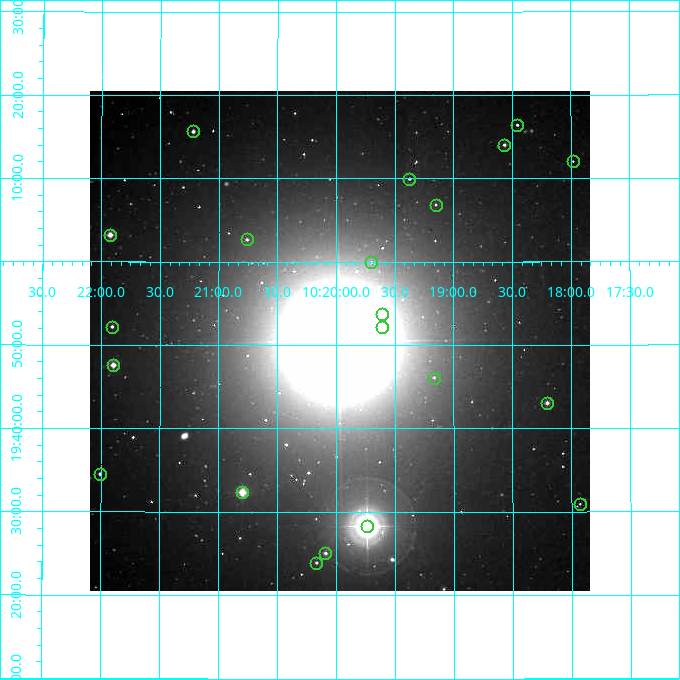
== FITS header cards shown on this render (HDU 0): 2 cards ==
NAXIS1  =                  500
NAXIS2  =                  500

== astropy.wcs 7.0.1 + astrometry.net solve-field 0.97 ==
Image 500 x 500 px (HDU 0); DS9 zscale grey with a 90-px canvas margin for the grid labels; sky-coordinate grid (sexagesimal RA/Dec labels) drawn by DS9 from the SOLVED WCS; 21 Tycho-2 reference stars matched to detected sources circled (green)
Header WCS: none
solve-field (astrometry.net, Tycho-2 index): SOLVED blind (the file carries no WCS)
Solved WCS: RA---TAN-SIP/DEC--TAN-SIP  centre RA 10:19:58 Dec +19:51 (154.99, +19.84 deg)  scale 7.2 arcsec/px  FOV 60.0' x 60.0'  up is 0 deg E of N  parity normal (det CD < 0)
(file carries no celestial WCS; the grid is the blind solution)
Tycho-2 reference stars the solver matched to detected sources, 21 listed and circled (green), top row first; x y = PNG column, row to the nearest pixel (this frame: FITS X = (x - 90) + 1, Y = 500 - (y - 91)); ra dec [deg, ICRS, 3 dp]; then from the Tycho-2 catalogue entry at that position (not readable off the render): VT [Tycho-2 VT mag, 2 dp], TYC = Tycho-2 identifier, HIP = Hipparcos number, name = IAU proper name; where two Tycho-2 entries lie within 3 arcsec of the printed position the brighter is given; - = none
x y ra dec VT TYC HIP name
517 125 154.614 +20.273 11.68 1425-6-1 - -
193 131 155.305 +20.261 10.33 1426-1004-1 - -
504 145 154.641 +20.234 10.43 1425-7-1 - -
573 161 154.495 +20.201 12.19 1425-1184-1 - -
409 179 154.844 +20.166 11.46 1426-923-1 - -
436 205 154.788 +20.114 11.10 1426-872-1 - -
110 235 155.481 +20.054 9.01 1426-810-1 - -
247 239 155.190 +20.045 10.88 1426-781-1 - -
371 262 154.925 +19.999 12.07 1423-95-1 - -
382 314 154.901 +19.895 10.62 1423-165-1 - -
112 327 155.476 +19.870 10.79 1423-270-1 - -
382 327 154.901 +19.870 9.64 1423-174-1 - -
113 365 155.474 +19.793 8.96 1423-226-1 - -
434 378 154.792 +19.768 12.07 1423-118-1 - -
547 403 154.552 +19.717 9.94 1422-492-1 - -
100 474 155.502 +19.575 10.97 1423-5-1 - -
242 492 155.199 +19.539 8.10 1423-256-1 50663 -
580 504 154.482 +19.515 11.67 1422-254-1 - -
367 526 154.934 +19.471 4.83 1423-1351-1 50564 -
325 553 155.023 +19.418 10.37 1423-868-1 - -
316 563 155.042 +19.398 10.92 1423-848-1 - -